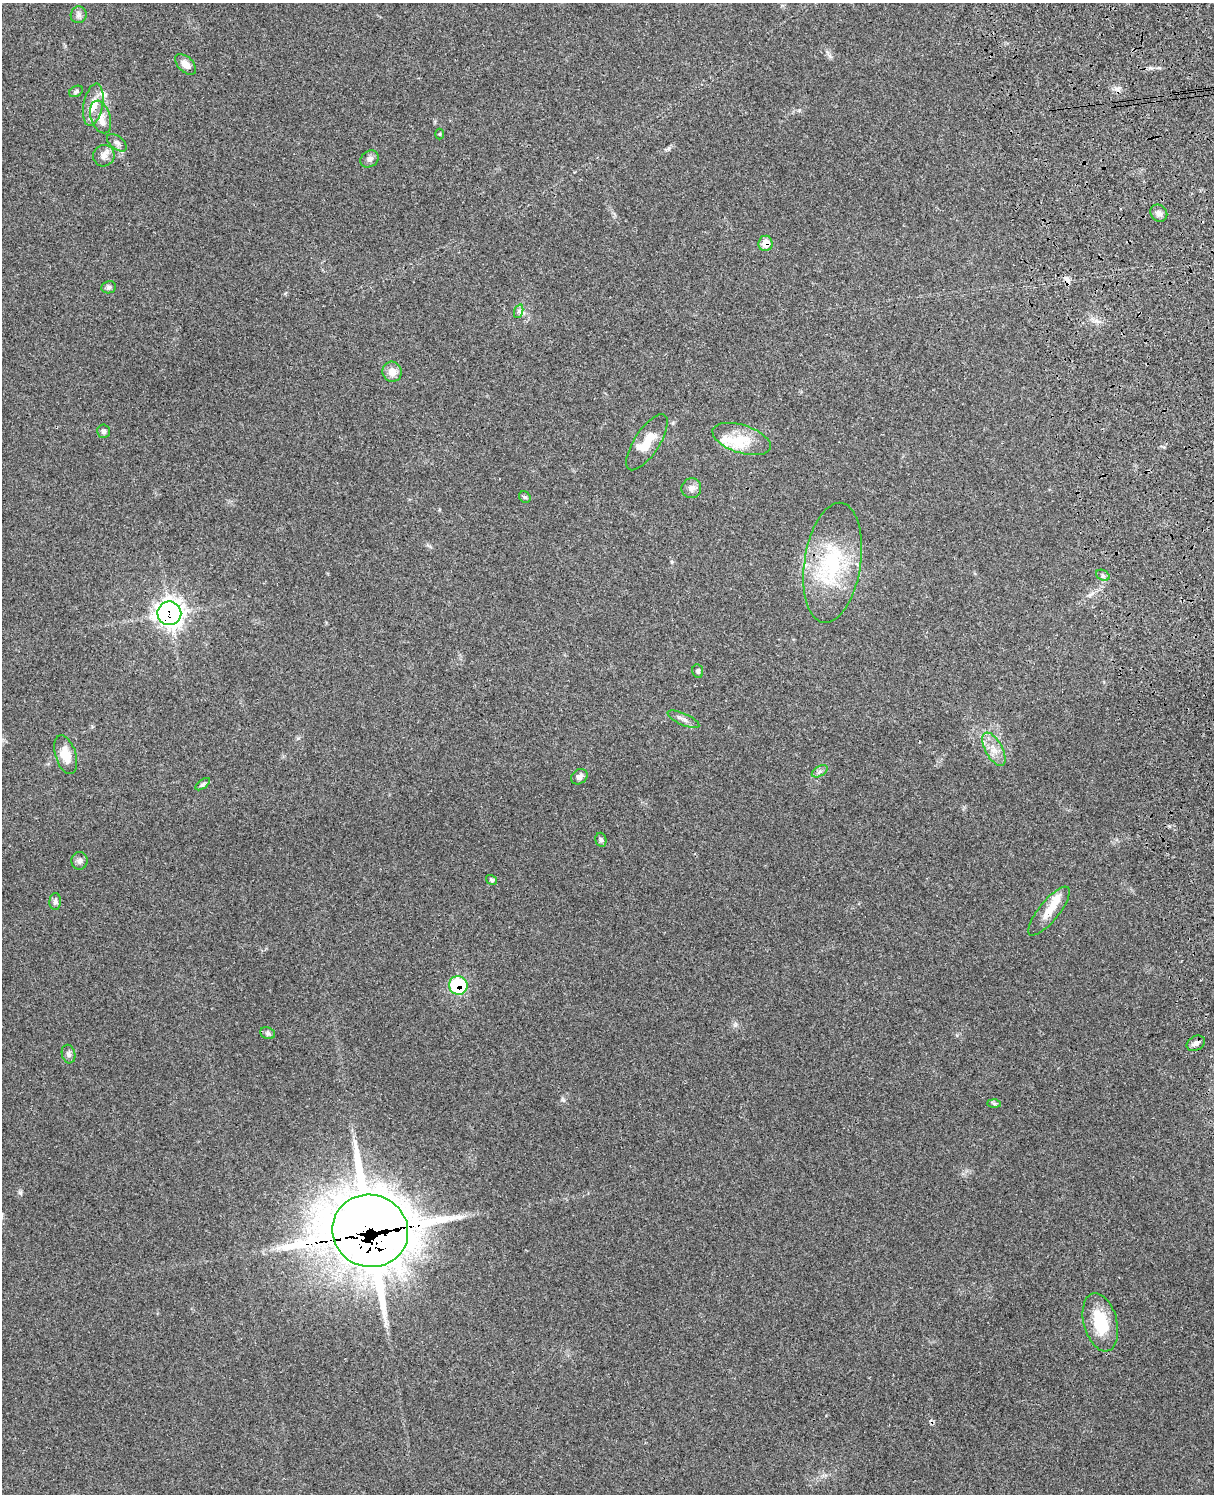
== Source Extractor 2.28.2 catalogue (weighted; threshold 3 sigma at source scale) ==
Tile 6 of 4 x 3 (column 2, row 2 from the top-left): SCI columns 1326-2537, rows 1665-3156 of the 5082 x 4924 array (HDU 1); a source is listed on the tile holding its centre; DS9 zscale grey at full resolution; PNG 1216 x 1496 px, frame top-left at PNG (2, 3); each listed source drawn as its Kron ellipse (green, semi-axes under 4 px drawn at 4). Shown black and unused: <1% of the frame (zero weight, under 3 of 4 exposures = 6% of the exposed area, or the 3 px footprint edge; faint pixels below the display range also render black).
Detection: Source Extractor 2.28.2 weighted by HDU 2 'WHT'; one run over the whole footprint, this tile lists its part. Background 0.234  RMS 0.0086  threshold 0.0388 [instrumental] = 3 sigma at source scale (4.5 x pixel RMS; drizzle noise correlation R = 1.50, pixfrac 1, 0.05/0.05 arcsec/px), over >= 5 px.
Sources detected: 48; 1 inside a brighter object's white glare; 1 cosmic-ray / hot-pixel residue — neither listed nor drawn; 5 inside a brighter listed object's ellipse — not listed separately; the other 41 listed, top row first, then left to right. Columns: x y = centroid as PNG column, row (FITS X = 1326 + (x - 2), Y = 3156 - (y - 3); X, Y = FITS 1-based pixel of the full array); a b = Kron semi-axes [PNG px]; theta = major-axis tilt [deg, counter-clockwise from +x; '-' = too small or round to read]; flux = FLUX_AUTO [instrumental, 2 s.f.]
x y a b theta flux
79 15 8 8 - 3.1
186 64 12 7 -44 6.1
76 91 7 5 29 1.7
93 105 21 9 79 12
101 117 17 10 -72 9.8
440 134 5 3 - 0.8
117 143 11 6 -38 3
104 156 11 10 - 5.7
370 159 10 7 36 3.4
1159 213 9 8 - 3.5
765 243 8 7 - 10
109 287 7 6 - 2.1
519 311 7 4 72 1.8
392 372 10 9 - 8.5
104 431 7 6 - 2.4
742 439 30 14 -18 21
647 442 32 12 57 17
691 488 10 9 - 4.5
525 497 6 5 - 1.4
833 563 60 28 81 74
1103 575 7 5 -30 1.8
169 613 12 12 - 500
698 671 7 5 -80 1.9
683 719 17 5 -24 4.2
994 749 18 8 -61 9.4
66 755 20 10 -73 14
820 771 8 5 31 2.4
579 777 9 7 36 3.6
203 784 8 4 36 1.7
601 840 7 5 -76 1.9
79 861 9 8 - 3.3
492 880 6 4 -33 1.4
55 902 8 5 87 2.4
1049 911 30 10 51 14
458 985 9 9 - 53
268 1033 7 5 -22 2.2
1196 1043 10 7 29 3.9
69 1054 9 6 -75 2.6
994 1104 7 4 -2 1.4
370 1231 38 36 -19 4900
1100 1322 30 16 -75 33
Overlapping masked pixels (flux is a lower limit): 4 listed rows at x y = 765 243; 169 613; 458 985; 370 1231
Unlisted compact peaks at least as high as the median listed source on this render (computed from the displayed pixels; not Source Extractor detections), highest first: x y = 20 1193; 735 1025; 563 1100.